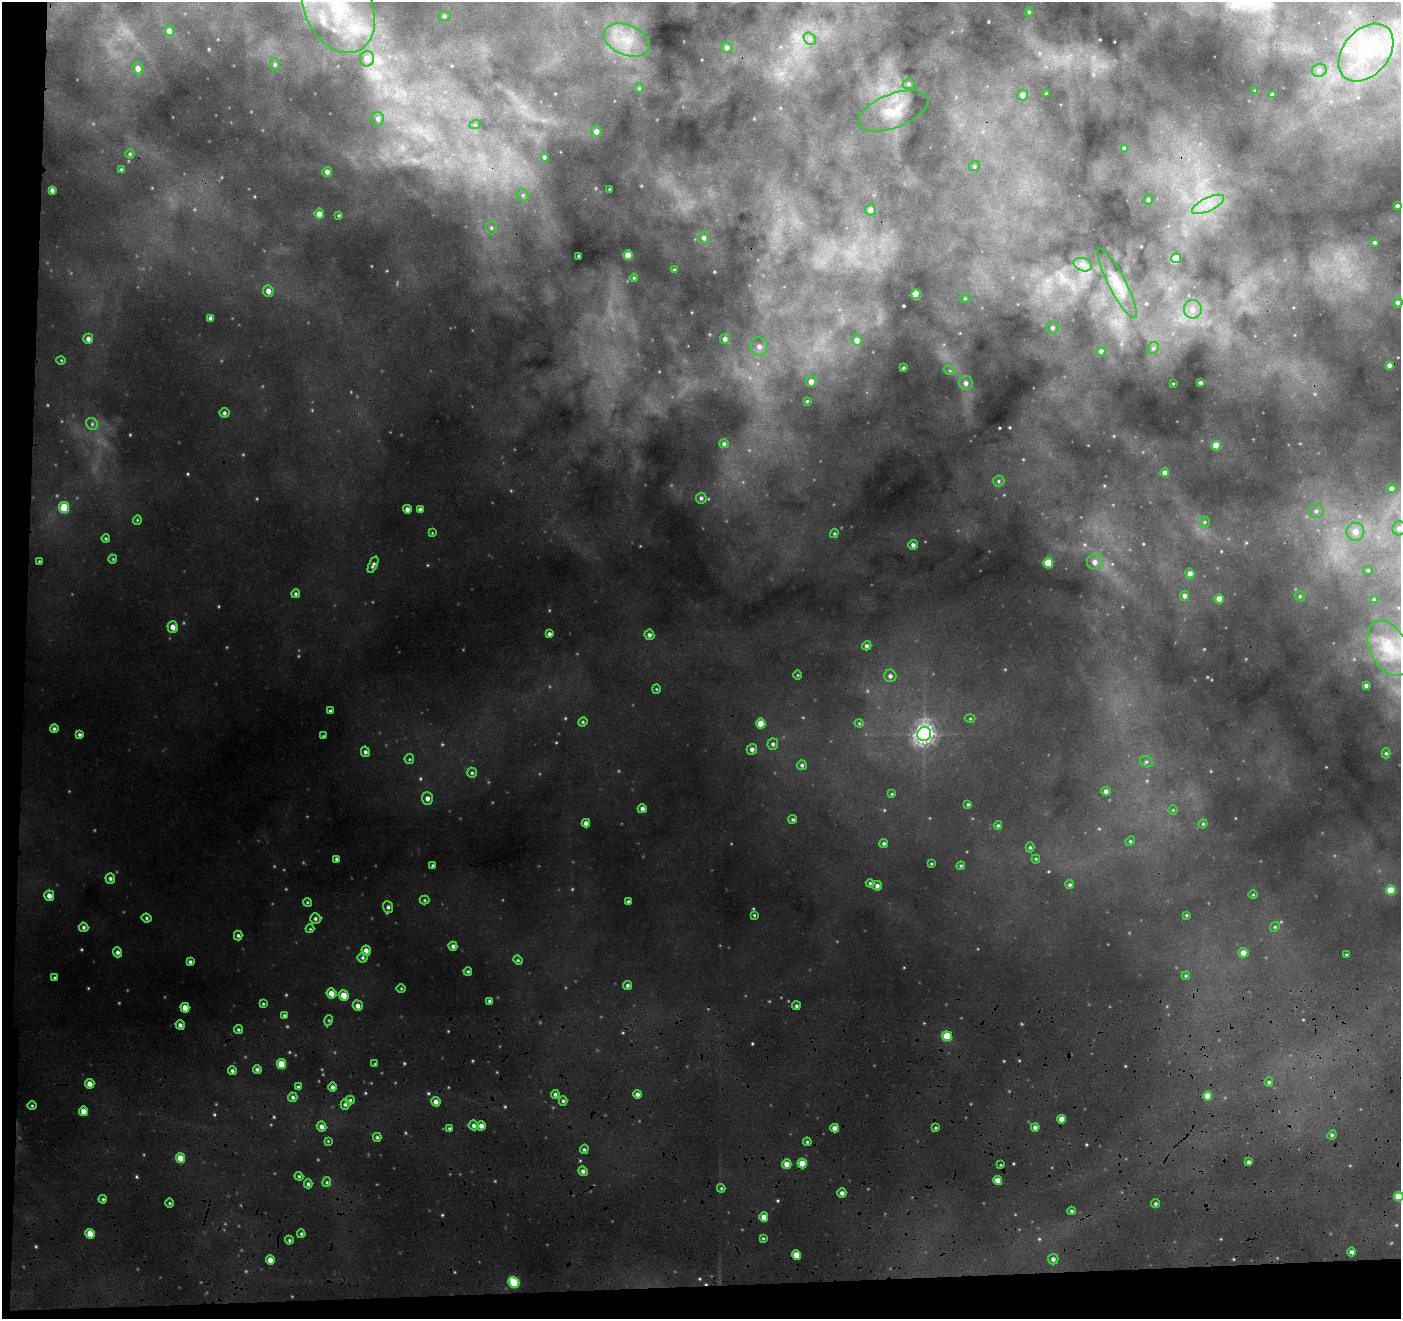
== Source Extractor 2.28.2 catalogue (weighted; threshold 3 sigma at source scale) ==
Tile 7 of 3 x 3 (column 1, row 3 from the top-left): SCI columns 16-1414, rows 576-1892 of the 4234 x 5101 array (HDU 1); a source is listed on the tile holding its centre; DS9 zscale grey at full resolution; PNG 1403 x 1321 px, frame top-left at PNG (2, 2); each listed source drawn as its Kron ellipse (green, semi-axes under 4 px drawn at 4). Shown black and unused: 5% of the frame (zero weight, under 3 of 4 exposures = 24% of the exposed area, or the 3 px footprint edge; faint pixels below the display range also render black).
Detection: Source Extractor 2.28.2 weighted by HDU 2 'WHT'; one run over the whole footprint, this tile lists its part. Background 0.157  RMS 0.019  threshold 0.0835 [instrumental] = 3 sigma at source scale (4.5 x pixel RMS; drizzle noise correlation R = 1.50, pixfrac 1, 0.05/0.05 arcsec/px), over >= 5 px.
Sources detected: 251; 1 too faint to see at this stretch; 1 cosmic-ray / hot-pixel residue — neither listed nor drawn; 2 inside a brighter listed object's ellipse — not listed separately; the other 247 listed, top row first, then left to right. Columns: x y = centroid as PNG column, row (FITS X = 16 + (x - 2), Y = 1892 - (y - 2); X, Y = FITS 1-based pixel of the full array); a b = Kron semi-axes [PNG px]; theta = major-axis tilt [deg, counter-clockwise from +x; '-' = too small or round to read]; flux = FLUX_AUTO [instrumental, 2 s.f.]
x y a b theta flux
339 8 47 33 -65 180
1029 12 4 4 - 2.3
444 16 6 5 - 3.5
169 31 5 5 - 9.6
810 39 7 5 -46 5.5
627 40 24 15 -22 51
727 47 6 5 - 5.5
1366 53 33 22 49 130
367 59 8 7 - 18
275 64 6 5 - 3.4
138 68 6 5 - 13
1319 70 7 6 - 6.8
909 84 6 5 - 3.6
639 88 5 5 - 2.3
1255 90 2 2 - 1.1
1046 93 3 2 - 1.3
1022 95 6 5 - 8.4
1272 95 3 3 - 3.8
893 111 37 17 21 52
378 119 7 6 - 5.8
475 125 6 4 18 2.7
596 131 5 5 - 9.5
1124 148 3 3 - 2.5
130 154 4 4 - 2.6
544 157 4 4 - 3.4
974 166 6 4 23 2.9
121 170 4 4 - 2.9
327 172 5 5 - 6.9
610 189 3 2 - 2.1
52 190 4 4 - 5.5
523 195 7 5 -46 4.6
1148 200 5 4 - 3.1
1208 204 17 6 26 23
1397 206 3 3 - 3.8
870 210 5 5 - 9.9
319 214 5 4 - 11
339 215 3 3 - 1.7
491 228 7 5 -89 4.3
704 238 6 5 - 4.9
1375 243 3 3 - 3
628 255 5 4 - 29
579 256 3 3 - 3.1
1176 258 5 5 - 62
1083 265 9 6 -18 8.9
674 270 3 2 - 1.7
634 278 4 3 - 2
1117 283 39 8 -62 26
268 291 6 5 - 9.6
916 294 5 4 - 49
965 299 5 3 - 1.7
1398 302 5 5 - 4.5
1193 309 9 9 - 14
211 318 4 3 - 5.9
1053 328 6 6 - 4.3
88 339 5 5 - 6.4
725 339 5 5 - 6.9
857 340 5 5 - 10
759 347 9 9 - 13
1153 348 6 5 - 4
1101 351 4 4 - 6.3
61 360 5 3 - 1.4
1389 365 4 4 - 6.6
903 368 4 2 - 2
950 371 6 4 -18 3
811 381 5 5 - 11
966 383 7 6 - 7.7
1200 383 3 3 - 4.9
1173 384 3 2 - 1.6
807 401 3 3 - 1.7
224 413 5 5 - 3.9
92 424 6 5 - 3.9
724 444 5 4 - 4.2
1216 446 5 4 - 35
1165 472 4 4 - 8
998 481 6 5 - 3.6
1392 489 4 4 - 7.5
701 498 5 5 - 4.4
64 507 5 5 - 55
407 509 4 4 - 7
420 510 4 4 - 5.6
1316 511 7 6 - 7.5
137 520 5 4 - 2
1205 522 5 5 - 2.9
1399 528 7 6 - 9.3
1355 532 9 9 - 21
432 533 4 4 - 1.5
834 533 5 4 - 2.1
106 538 4 4 - 1.9
913 545 5 5 - 5.7
113 559 4 4 - 1.8
39 561 4 3 - 1.5
1095 562 8 7 - 13
1048 563 5 5 - 44
373 565 9 4 66 4.8
1368 570 5 4 - 2.5
1190 573 5 4 - 10
296 594 4 4 - 3.4
1185 596 5 4 - 6.3
1300 596 5 5 - 2.8
1219 599 4 4 - 20
1374 600 4 3 - 2.6
173 627 6 5 - 13
549 634 4 3 - 4.8
649 635 5 5 - 5.2
867 646 5 4 - 4.8
1389 648 29 18 -63 57
798 675 5 3 - 1.6
890 676 6 6 - 6.2
1366 685 4 3 - 4.2
656 689 4 4 - 1.9
330 711 3 3 - 2.4
970 719 5 3 - 1.9
583 722 5 4 - 2.3
859 723 4 4 - 1.9
761 724 5 4 - 26
54 729 4 4 - 3.4
924 734 7 7 - 770
80 735 4 4 - 3.9
323 736 4 3 - 1.5
773 744 5 5 - 4.1
752 749 5 5 - 6.5
365 752 5 4 - 4.7
1386 753 5 4 - 2.7
409 759 5 4 - 2.3
1146 762 7 5 -19 4.1
802 765 5 4 - 3.4
472 773 5 4 - 2.9
1106 791 4 4 - 7.2
892 794 4 4 - 1.7
427 798 6 5 - 7.6
968 804 3 3 - 2
642 809 4 4 - 5.6
1173 810 4 4 - 1.8
793 819 4 4 - 2.9
586 823 4 4 - 7.9
1203 824 4 4 - 2.3
998 825 4 3 - 2.7
1130 841 5 4 - 2.5
884 843 4 4 - 3
1030 847 5 4 - 2.6
337 859 4 3 - 3.4
1036 859 4 4 - 2
931 864 3 2 - 1.5
433 866 4 4 - 3.5
961 866 4 4 - 2.1
110 878 5 5 - 4.1
870 883 4 4 - 2.4
1070 885 4 4 - 3.3
877 886 5 5 - 6
1391 890 5 5 - 43
1253 895 4 3 - 1.5
49 896 5 5 - 9
425 900 5 4 - 2.2
307 902 4 3 - 1.9
628 902 4 3 - 4.1
388 907 6 5 - 4.4
754 915 3 3 - 1.9
1186 915 3 3 - 1.8
147 918 5 3 - 2.7
315 919 5 5 - 4.1
84 927 5 4 - 3.5
1275 927 5 4 - 2.5
310 929 4 4 - 1.8
238 935 5 4 - 3.2
453 946 4 4 - 4.9
366 951 5 4 - 9.6
118 952 5 4 - 4.6
1243 953 5 5 - 14
1346 955 4 2 - 1.3
363 957 5 5 - 3.3
518 960 5 4 - 2.4
190 962 4 4 - 3.7
468 971 4 3 - 2.4
1186 976 4 4 - 2
54 978 4 4 - 2.4
627 985 4 4 - 3.7
401 988 4 3 - 1.4
331 993 5 5 - 15
344 995 5 5 - 21
490 1001 3 3 - 3.4
263 1004 4 3 - 2
358 1006 5 5 - 8.2
796 1006 4 4 - 3.3
185 1008 5 4 - 14
284 1015 4 4 - 2.2
329 1020 5 3 - 1.9
180 1025 5 4 - 5.2
238 1030 4 4 - 3
947 1036 5 5 - 47
281 1064 5 4 - 33
375 1064 4 3 - 1.7
257 1069 4 4 - 4.2
232 1071 4 4 - 4
1269 1082 5 4 - 3
90 1084 5 4 - 10
298 1087 4 4 - 2.7
333 1087 4 4 - 5.3
555 1094 4 4 - 3.9
638 1094 4 4 - 5.6
1208 1096 5 4 - 19
293 1097 5 4 - 3.9
350 1100 4 4 - 2.6
563 1101 4 4 - 3
436 1102 5 4 - 8.5
345 1104 5 4 - 3.6
32 1106 5 3 - 1.9
84 1111 5 4 - 16
1062 1119 4 4 - 14
474 1125 5 4 - 5.4
321 1126 5 4 - 7.1
481 1126 4 4 - 9.2
1035 1127 4 4 - 5.5
449 1128 4 4 - 2.7
835 1128 4 4 - 11
936 1128 4 3 - 2.1
1332 1135 5 4 - 2.9
377 1137 4 3 - 3.1
328 1141 4 4 - 1.6
807 1142 4 4 - 2.3
584 1149 5 4 - 2.7
180 1158 5 4 - 23
1249 1162 4 3 - 4.3
802 1163 5 4 - 31
787 1164 5 5 - 14
1001 1165 4 2 - 1.4
583 1171 5 4 - 5.5
299 1176 4 4 - 2.4
998 1181 4 4 - 21
327 1182 4 4 - 2.3
308 1184 4 4 - 3.4
721 1188 4 4 - 1.9
842 1193 4 4 - 5.9
1399 1196 5 4 - 34
103 1199 4 3 - 2.2
170 1203 5 3 - 1.9
1156 1204 4 4 - 3
1071 1211 4 3 - 2.6
764 1217 4 4 - 16
90 1234 5 4 - 24
301 1234 4 3 - 2.4
763 1238 4 3 - 2
289 1240 4 4 - 2.2
1352 1252 4 4 - 6.1
796 1255 5 4 - 26
1053 1259 5 5 - 5.8
270 1260 5 4 - 10
514 1282 6 5 - 84
Overlapping masked pixels (flux is a lower limit): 2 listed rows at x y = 998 1181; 1352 1252
Isophote crosses this tile's border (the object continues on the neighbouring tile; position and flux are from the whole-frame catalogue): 3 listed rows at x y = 339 8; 1399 528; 1399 1196